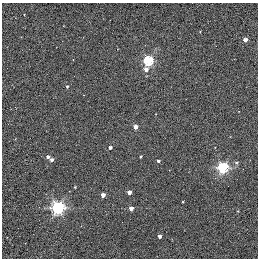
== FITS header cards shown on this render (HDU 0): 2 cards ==
NAXIS1  =                  256 / STANDARD FITS FORMAT
NAXIS2  =                  256 / STANDARD FITS FORMAT

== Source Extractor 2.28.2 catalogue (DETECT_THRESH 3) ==
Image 256 x 256 px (HDU 0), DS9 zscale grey, 1 PNG px = 1 image px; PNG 260 x 260 px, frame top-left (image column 1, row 256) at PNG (2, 3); no overlay
Background 0.371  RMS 4.9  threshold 14.7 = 3 sigma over >= 5 px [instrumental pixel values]
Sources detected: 19; all 19 listed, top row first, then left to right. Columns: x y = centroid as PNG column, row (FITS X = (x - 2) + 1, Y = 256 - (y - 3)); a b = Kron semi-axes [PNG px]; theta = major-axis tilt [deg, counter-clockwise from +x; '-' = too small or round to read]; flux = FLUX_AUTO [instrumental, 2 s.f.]
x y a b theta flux
245 40 3 3 - 2100
148 61 5 4 - 30000
146 69 6 4 82 1600
67 86 4 3 - 470
135 127 4 4 - 3000
110 147 3 3 - 1100
140 156 3 2 - 330
48 157 4 3 - 980
51 160 4 3 - 1300
158 161 3 3 - 800
236 162 6 5 - 600
223 168 5 5 - 38000
75 187 3 3 - 300
129 192 4 3 - 2600
103 195 4 3 - 2600
58 208 5 5 - 61000
131 208 4 3 - 2500
238 211 3 3 - 280
159 236 3 3 - 1200

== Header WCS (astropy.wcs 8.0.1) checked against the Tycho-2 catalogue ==
Header WCS as astropy/WCSLIB reads it (applying the file's SIP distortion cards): RA---TAN-SIP/DEC--TAN-SIP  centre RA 20:00:38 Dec +22:42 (300.16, +22.70 deg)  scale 1.22 arcsec/px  FOV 5.2' x 5.2'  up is +79 deg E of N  parity normal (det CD < 0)
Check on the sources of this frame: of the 19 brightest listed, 3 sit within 1.5 arcsec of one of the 4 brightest Tycho-2 stars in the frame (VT <= 11.35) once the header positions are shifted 0.48 arcsec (0.42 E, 0.23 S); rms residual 0.43 arcsec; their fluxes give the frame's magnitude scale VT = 19.70 - 2.5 log10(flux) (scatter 0.09 mag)
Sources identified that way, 3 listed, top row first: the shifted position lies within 1.5 arcsec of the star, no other Tycho-2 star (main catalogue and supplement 1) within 3.0 arcsec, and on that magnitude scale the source's flux lands within +1.5 / -3 mag of the star's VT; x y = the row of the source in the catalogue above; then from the Tycho-2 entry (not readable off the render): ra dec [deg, ICRS J2000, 3 dp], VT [Tycho-2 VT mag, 2 dp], TYC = Tycho-2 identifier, HIP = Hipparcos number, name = IAU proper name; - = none
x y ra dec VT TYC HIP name
135 127 300.159 +22.702 11.00 2141-1346-1 - -
75 187 300.142 +22.678 11.35 2141-1182-1 - -
103 195 300.137 +22.687 11.25 2141-1124-1 - -